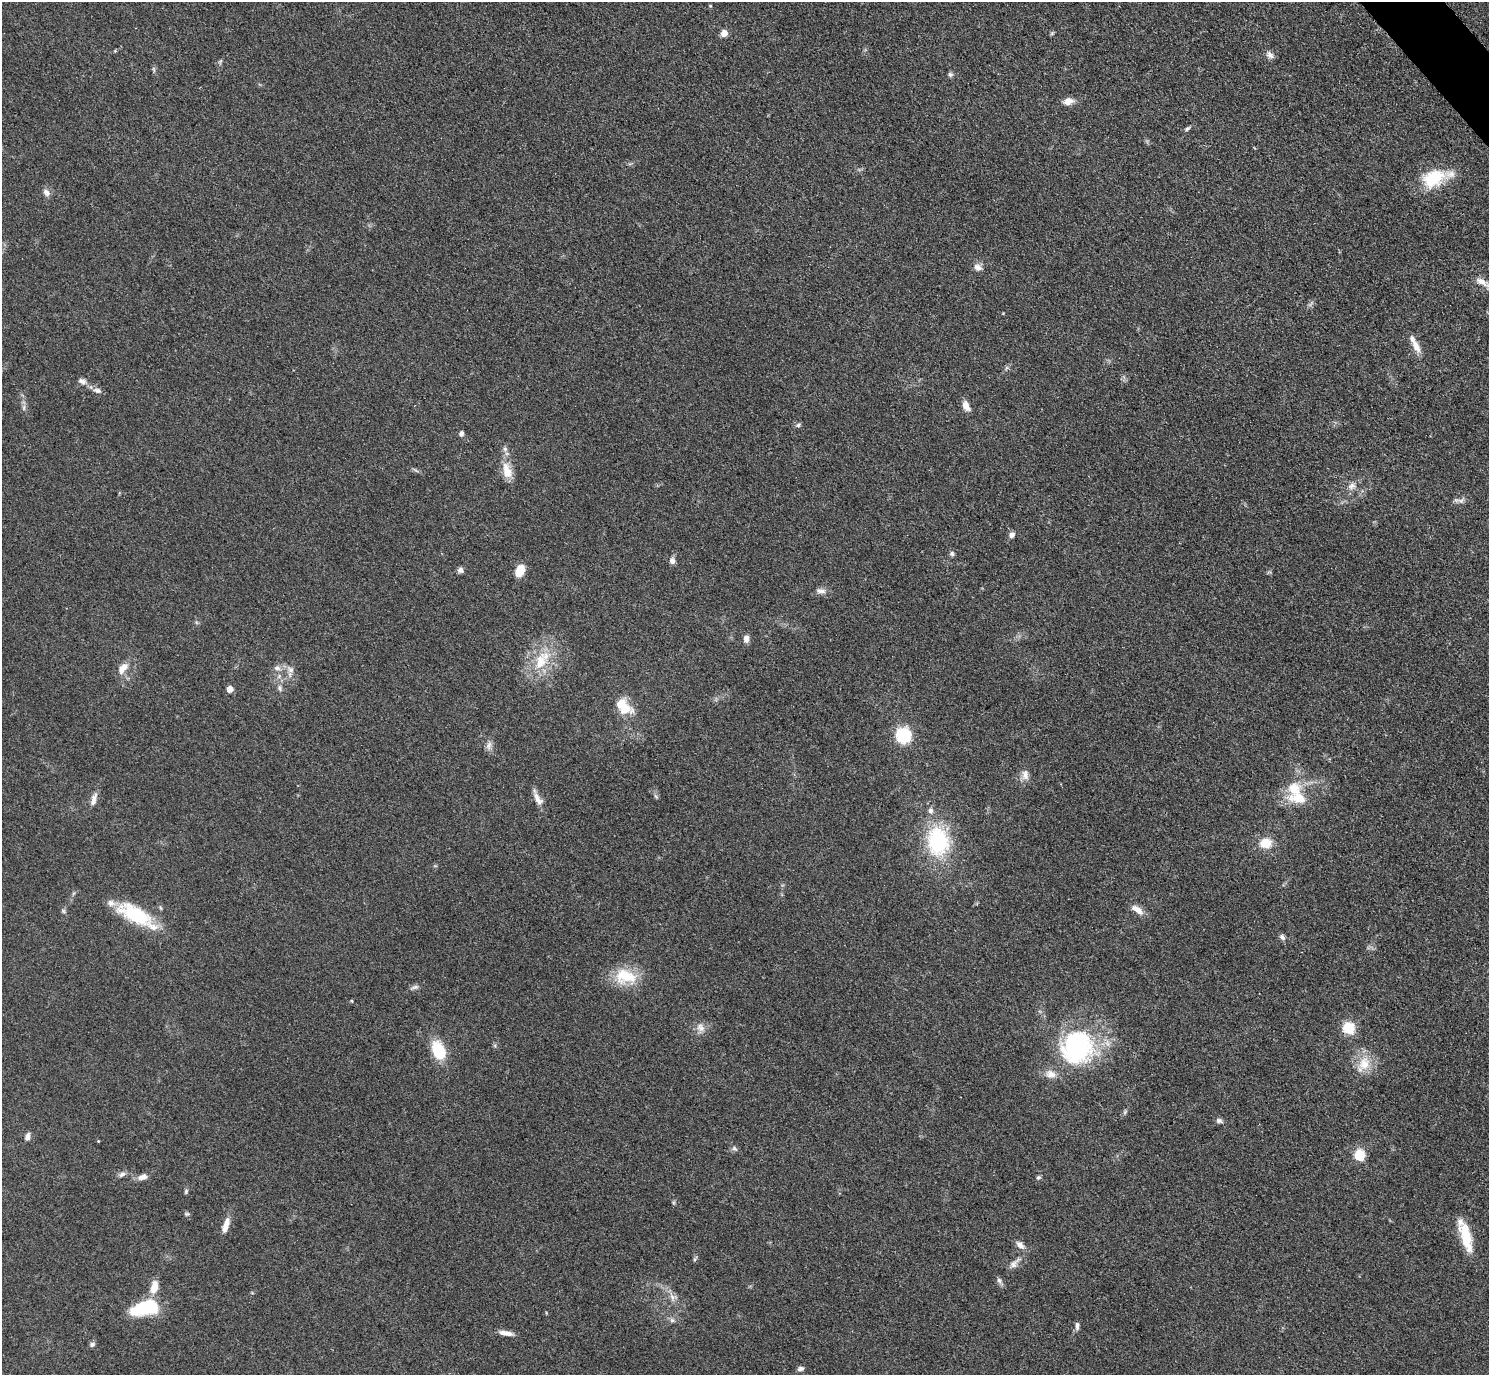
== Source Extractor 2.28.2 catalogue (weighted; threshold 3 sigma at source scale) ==
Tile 10 of 4 x 4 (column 2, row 3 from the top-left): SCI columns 1503-2989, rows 1686-3058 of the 5979 x 5976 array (HDU 1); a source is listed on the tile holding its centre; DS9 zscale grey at full resolution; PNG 1491 x 1377 px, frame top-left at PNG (2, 2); no overlay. Shown black and unused: <1% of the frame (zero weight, under 3 of 4 exposures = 2% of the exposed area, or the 3 px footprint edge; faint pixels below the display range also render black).
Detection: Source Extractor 2.28.2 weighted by HDU 2 'WHT'; one run over the whole footprint, this tile lists its part. Background 0.0454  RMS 0.006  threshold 0.0271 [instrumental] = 3 sigma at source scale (4.5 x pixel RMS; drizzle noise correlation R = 1.50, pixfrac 1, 0.05/0.05 arcsec/px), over >= 5 px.
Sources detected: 91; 7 inside a brighter listed object's ellipse — not listed separately; the other 84 listed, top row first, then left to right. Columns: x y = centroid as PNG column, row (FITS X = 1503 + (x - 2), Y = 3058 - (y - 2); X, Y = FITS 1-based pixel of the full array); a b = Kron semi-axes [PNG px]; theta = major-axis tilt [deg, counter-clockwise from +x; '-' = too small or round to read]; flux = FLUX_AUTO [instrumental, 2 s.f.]
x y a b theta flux
724 33 6 6 - 5.2
1052 33 6 4 45 0.82
115 51 4 4 - 0.55
1270 55 12 7 -52 2.6
154 69 9 3 -69 0.87
950 74 7 6 - 1.3
1068 101 11 7 17 5.1
1187 129 8 4 25 1.2
1433 178 31 20 24 24
46 192 10 7 -49 3
978 267 11 8 -26 3.2
1482 282 19 8 -27 5.2
1003 313 3 3 - 0.42
1416 347 16 8 -62 5.8
82 381 11 7 -16 2.6
97 390 11 7 -13 2.5
966 406 11 7 -64 5.1
24 407 8 4 90 1.5
798 425 6 5 - 1.1
461 434 7 6 - 1.6
505 449 6 5 - 1.4
507 471 21 11 -75 9.1
1351 486 12 8 29 3.5
1461 500 9 6 -18 2.1
1012 535 7 6 - 2.4
952 554 7 6 - 1.4
672 561 8 6 -74 2.6
460 570 7 6 - 2.3
520 571 11 7 64 11
821 591 14 7 -7 3
746 639 8 6 90 3.4
540 661 28 15 70 20
123 668 16 9 52 5.9
277 668 9 7 -3 2.6
290 670 9 8 - 3
280 688 11 4 -85 1.8
230 689 5 5 - 5.4
625 708 17 14 -54 14
903 735 12 12 - 32
489 745 13 6 78 2.7
1025 775 15 9 -86 4
1293 789 21 21 - 16
656 796 8 3 -45 0.89
538 799 20 8 -58 4.9
94 800 18 7 76 3.9
938 841 34 25 -83 51
1266 843 11 9 1 12
161 908 6 4 -70 0.76
1137 909 18 8 -32 4.9
63 911 6 5 - 1
136 915 47 16 -30 36
1282 937 8 6 -50 1.9
625 976 30 20 -6 20
415 987 11 5 16 1.8
352 1001 5 3 - 0.53
700 1028 13 10 -54 4.2
1348 1028 6 6 - 59
1077 1047 43 40 42 82
438 1050 16 10 -68 27
1364 1064 21 15 70 12
1219 1121 8 6 -22 1.7
28 1137 8 6 76 2.6
98 1141 3 3 - 0.48
734 1148 7 5 -19 1.4
1359 1155 6 5 - 46
122 1174 10 7 31 2.2
143 1177 13 7 14 3.6
1038 1177 6 5 - 1
186 1191 7 5 76 0.97
187 1214 7 5 0 0.94
226 1225 19 7 72 5.9
1466 1237 38 12 -75 18
1020 1245 13 7 -42 3.4
695 1259 8 4 65 0.97
1014 1263 19 7 46 3.8
999 1280 8 6 -72 1.7
154 1287 17 9 77 7.4
673 1297 13 9 -42 4.2
145 1308 27 12 15 42
672 1320 6 6 - 1.6
1077 1325 9 5 -88 1.9
506 1333 17 5 -9 4.3
92 1344 7 6 - 1.5
800 1369 8 6 23 2
Overlapping masked pixels (flux is a lower limit): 2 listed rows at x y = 1348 1028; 1077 1047
Isophote crosses this tile's border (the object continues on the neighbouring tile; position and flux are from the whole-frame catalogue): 1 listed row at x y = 1482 282